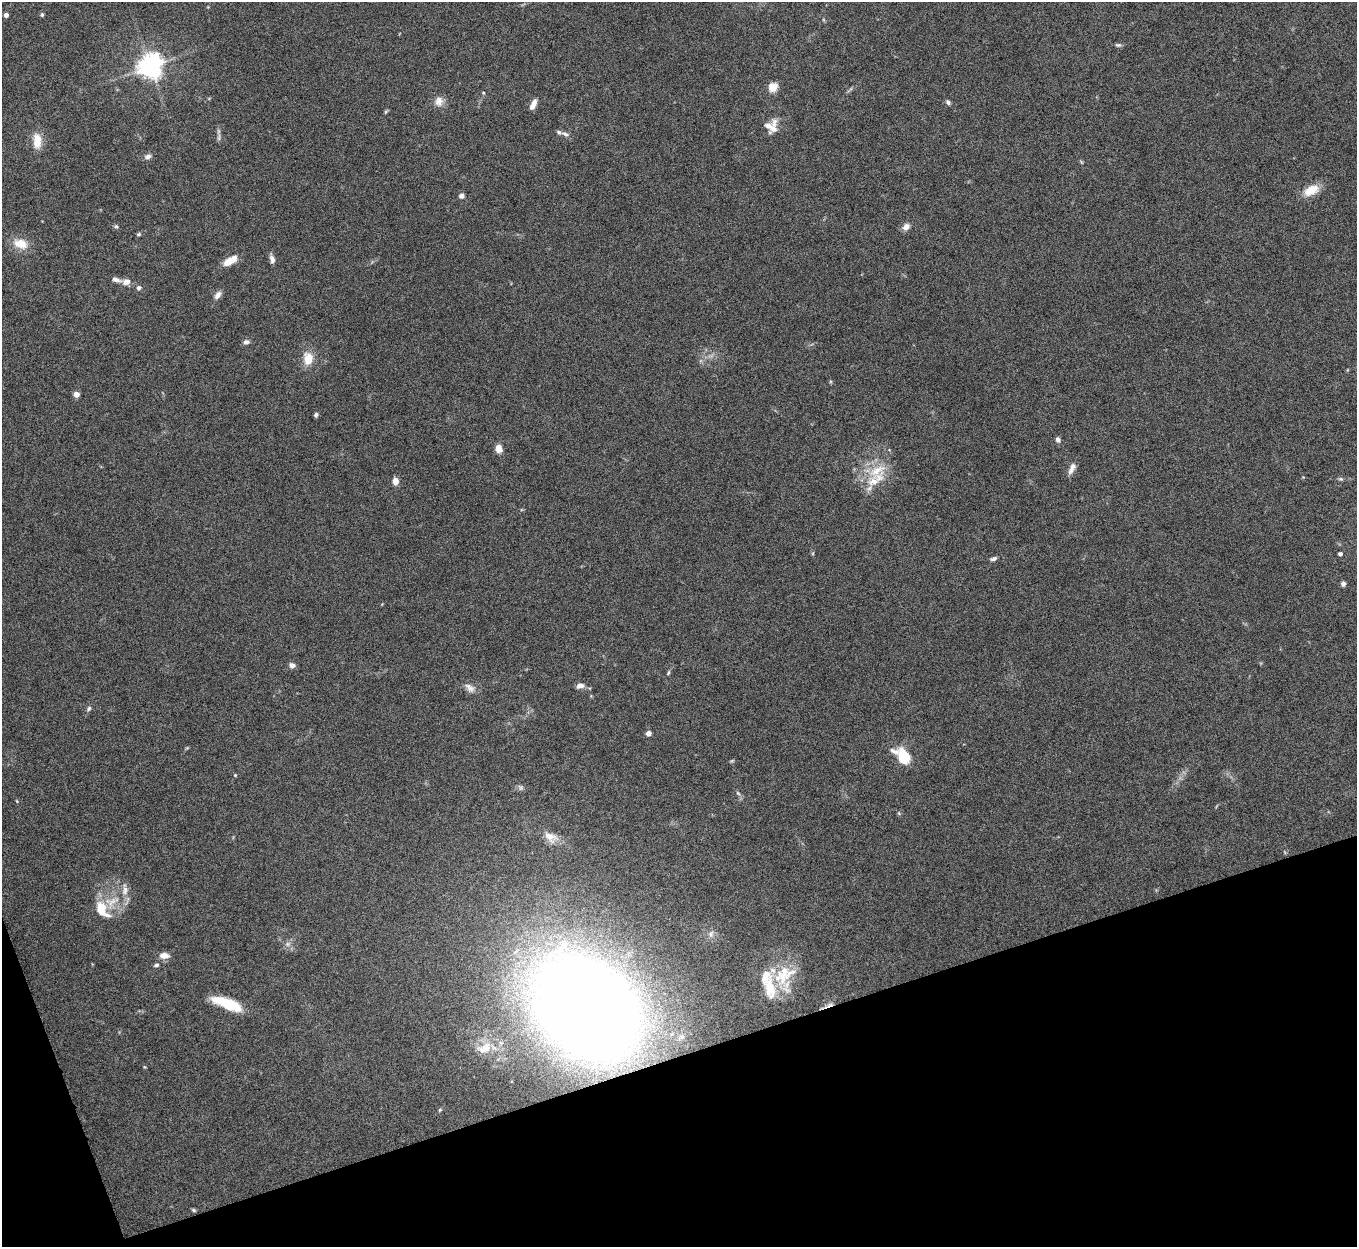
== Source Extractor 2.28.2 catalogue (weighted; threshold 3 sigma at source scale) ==
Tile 14 of 4 x 4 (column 2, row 4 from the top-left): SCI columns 1356-2710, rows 149-1393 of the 5423 x 5406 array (HDU 1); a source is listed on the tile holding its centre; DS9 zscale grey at full resolution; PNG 1359 x 1249 px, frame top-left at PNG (2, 2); no overlay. Shown black and unused: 17% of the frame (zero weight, under 5 of 10 exposures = <1% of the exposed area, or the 3 px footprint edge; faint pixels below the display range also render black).
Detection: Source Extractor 2.28.2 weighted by HDU 2 'WHT'; one run over the whole footprint, this tile lists its part. Background 0.147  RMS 0.0057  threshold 0.0234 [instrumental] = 3 sigma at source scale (4.09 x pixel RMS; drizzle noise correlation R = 1.36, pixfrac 0.8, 0.05/0.05 arcsec/px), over >= 5 px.
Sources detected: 67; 1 cosmic-ray / hot-pixel residue — not listed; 5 inside a brighter listed object's ellipse — not listed separately; the other 61 listed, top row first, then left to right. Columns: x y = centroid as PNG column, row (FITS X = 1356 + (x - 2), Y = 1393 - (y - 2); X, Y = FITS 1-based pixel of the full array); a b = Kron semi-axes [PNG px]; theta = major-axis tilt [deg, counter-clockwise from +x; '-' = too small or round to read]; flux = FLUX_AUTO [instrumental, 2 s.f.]
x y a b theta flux
6 15 4 4 - 2.5
42 15 5 4 - 0.87
1118 45 9 5 0 1.1
150 66 8 7 - 500
773 87 5 5 - 25
483 93 5 4 - 0.61
439 101 13 11 -90 4.1
948 102 7 5 -50 1.2
533 104 12 5 66 3.9
386 112 6 4 45 0.65
768 126 23 17 66 6.1
565 134 14 5 -17 2
219 137 12 4 82 1.4
37 141 21 11 -87 7.9
148 156 8 6 10 1.9
1311 190 20 11 26 9.2
461 196 6 6 - 1.7
116 227 6 5 - 0.86
906 227 8 6 34 3.5
138 234 6 4 21 0.77
21 244 20 12 -17 8.3
272 259 9 6 -72 2.4
230 261 17 8 30 7.1
116 280 12 5 -15 2.4
126 282 10 8 16 3.5
138 288 6 5 - 1.5
218 295 10 6 55 2.8
246 342 8 6 0 1.5
308 359 14 10 -88 9.1
76 394 4 4 - 5.6
316 415 4 4 - 1.2
1058 439 8 5 -66 1.4
499 449 9 8 - 4
1072 468 17 7 65 3.1
877 470 30 16 29 16
395 481 7 5 -85 4.1
1340 554 4 4 - 1.6
993 559 9 5 15 1.4
1343 584 5 5 - 1.8
292 665 7 7 - 2.1
668 672 6 4 71 0.75
580 686 10 6 10 2.6
470 688 16 8 -43 3.4
89 708 7 5 58 1.1
648 733 4 4 - 3.7
903 757 12 7 -50 31
235 775 4 3 - 0.53
521 787 9 7 -54 1.4
738 793 7 4 -45 0.98
550 837 22 12 -29 6.5
125 890 17 8 89 4.2
102 910 25 13 -57 12
711 934 11 7 72 2.5
287 944 7 4 -90 1.3
164 956 11 7 -4 3.9
156 965 6 5 - 1.2
784 975 37 23 40 24
227 1003 32 10 -21 21
587 1007 65 45 -44 1400
484 1048 20 12 33 7.3
193 1210 6 4 -28 0.73
Overlapping masked pixels (flux is a lower limit): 1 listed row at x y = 587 1007